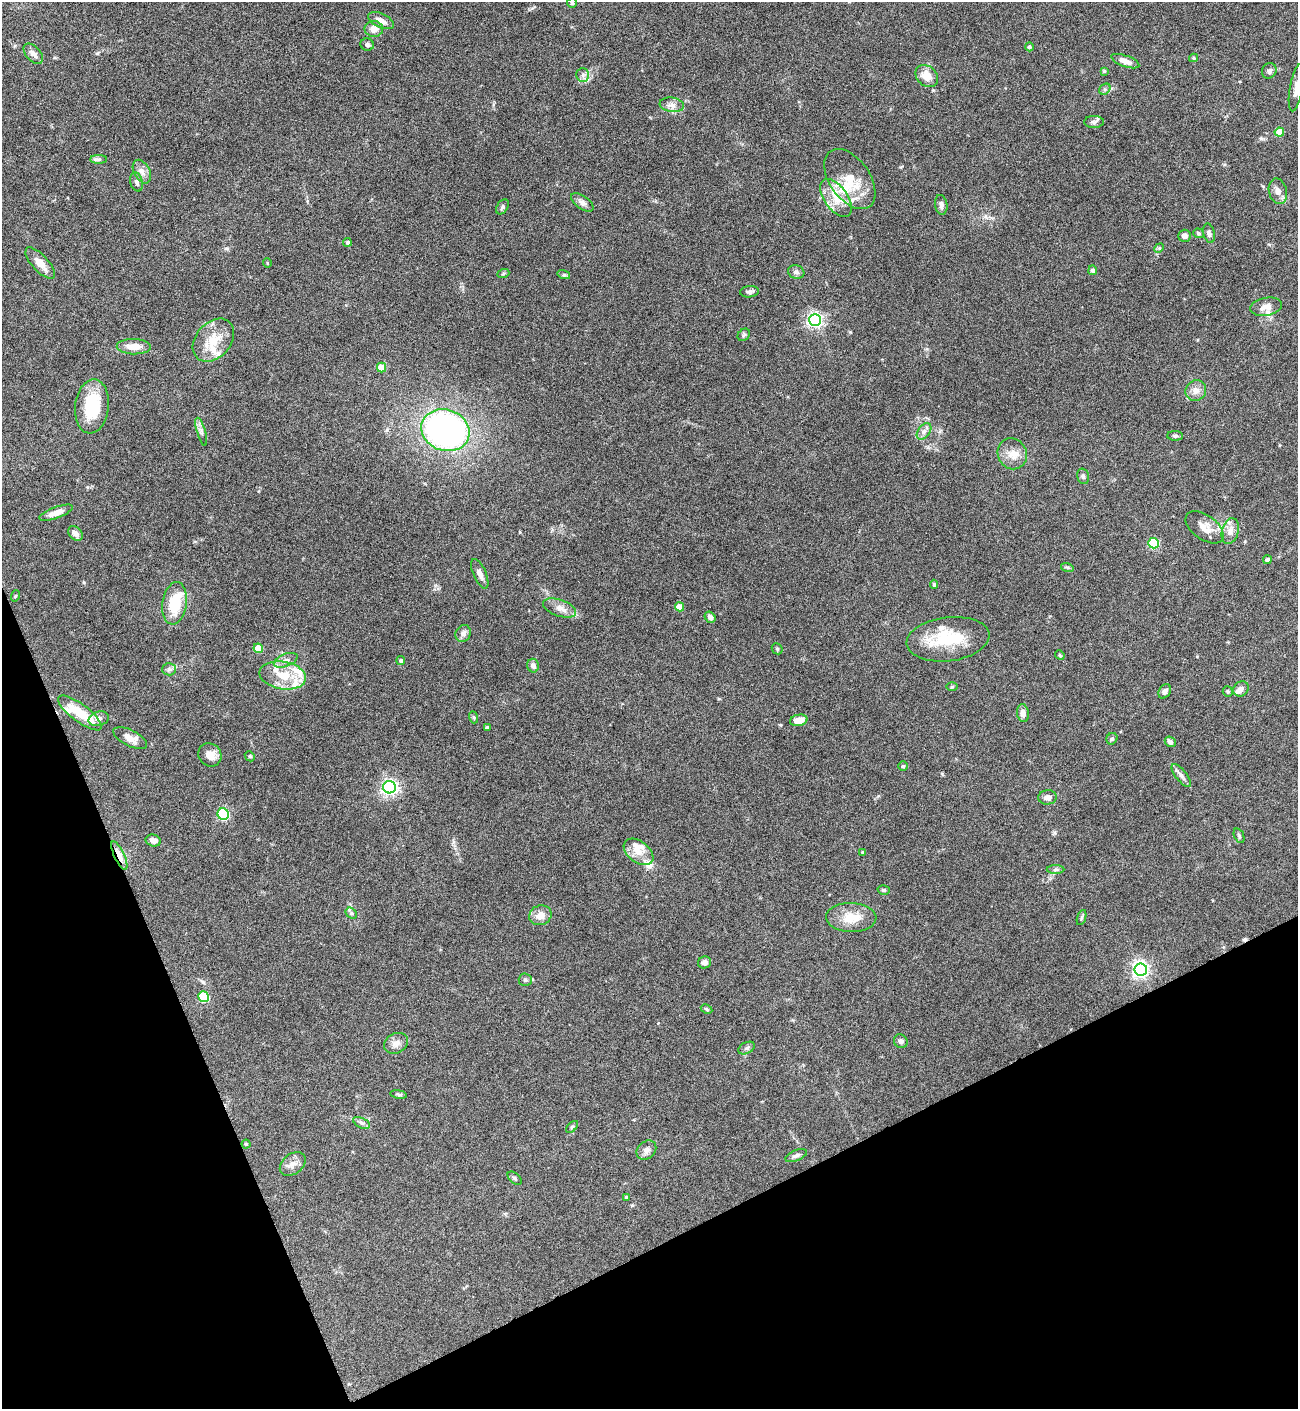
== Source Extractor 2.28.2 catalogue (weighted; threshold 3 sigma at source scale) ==
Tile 14 of 4 x 4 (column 2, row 4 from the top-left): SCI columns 1447-2742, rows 1-1407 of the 5617 x 5627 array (HDU 1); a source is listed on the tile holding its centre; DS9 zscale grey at full resolution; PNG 1300 x 1411 px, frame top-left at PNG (2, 2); each listed source drawn as its Kron ellipse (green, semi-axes under 4 px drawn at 4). Shown black and unused: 21% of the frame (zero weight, under 4 of 8 exposures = <1% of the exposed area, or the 3 px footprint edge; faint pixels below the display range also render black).
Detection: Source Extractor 2.28.2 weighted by HDU 2 'WHT'; one run over the whole footprint, this tile lists its part. Background 0.0778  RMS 0.0045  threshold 0.0184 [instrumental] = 3 sigma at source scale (4.09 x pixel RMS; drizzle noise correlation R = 1.36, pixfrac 0.8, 0.05/0.05 arcsec/px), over >= 5 px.
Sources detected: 146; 1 inside a brighter object's white glare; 1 cosmic-ray / hot-pixel residue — neither listed nor drawn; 20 inside a brighter listed object's ellipse — not listed separately; the other 124 listed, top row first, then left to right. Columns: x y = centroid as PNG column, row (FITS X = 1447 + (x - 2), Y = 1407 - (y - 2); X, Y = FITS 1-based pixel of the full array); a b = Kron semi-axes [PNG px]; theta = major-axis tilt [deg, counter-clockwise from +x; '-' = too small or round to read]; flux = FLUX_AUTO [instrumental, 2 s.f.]
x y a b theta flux
572 3 5 5 - 0.67
381 21 14 7 -25 2.7
374 29 9 8 - 2.7
367 45 7 6 - 1
1029 47 4 4 - 0.96
33 54 12 7 -48 2.1
1193 58 4 4 - 0.49
1125 61 15 5 -20 2.7
1104 71 3 3 - 0.48
1269 71 8 7 - 1.2
583 75 7 6 - 1.3
927 76 12 9 -44 5.1
1296 88 24 6 80 2.9
1105 89 6 5 - 0.87
672 105 12 7 -8 2.2
1094 122 10 6 1 1.2
1279 132 4 4 - 6.8
99 159 8 4 0 0.91
142 172 13 8 -62 2.6
850 179 34 20 -55 12
137 182 9 6 -76 1.2
1278 191 13 9 -75 2.6
836 198 22 11 -54 7.3
582 202 13 6 -35 1.8
941 205 10 6 -81 1.5
502 207 8 5 56 0.87
1198 233 5 4 - 0.68
1209 233 10 5 -76 1.3
1184 236 6 6 - 1.8
347 242 4 4 - 0.95
1159 248 5 4 - 0.47
40 263 20 8 -48 4.8
267 263 5 3 - 0.32
1093 270 5 4 - 1.3
796 272 8 6 -16 1.2
503 274 6 4 20 0.55
564 275 6 4 -17 0.56
749 292 9 5 6 1
1266 307 16 9 10 3.4
815 320 6 6 - 120
744 335 7 5 45 0.74
213 340 24 17 49 10
134 347 17 7 -1 4.7
381 367 5 4 - 7.6
1196 391 11 10 - 2.8
92 406 27 17 84 19
445 430 24 20 -20 140
924 431 9 6 53 1.5
201 432 14 4 -74 1.5
1175 436 8 5 -2 0.79
1012 454 16 14 -63 5
1083 476 8 6 -76 0.93
56 513 17 5 21 3.7
1205 527 22 12 -36 4.8
1230 531 13 8 74 3.2
75 533 8 6 -45 1.9
1154 543 5 5 - 31
1267 560 4 4 - 1.2
1067 567 6 4 -18 0.58
480 574 16 6 -66 2.2
934 584 5 4 - 0.73
15 596 5 3 - 0.42
174 603 21 12 82 15
679 607 4 4 - 4.8
560 608 17 8 -19 3.2
710 617 6 5 - 1.9
463 634 9 7 62 1.9
948 639 42 22 7 19
258 648 5 4 - 8.3
777 649 6 5 - 0.52
1060 655 5 4 - 0.5
286 660 12 6 21 2.1
401 661 4 4 - 0.9
533 666 7 6 - 1.8
169 669 6 6 - 1.1
283 675 23 13 -9 10
952 687 6 4 2 0.48
1241 689 8 7 - 1.8
1165 691 8 5 58 1.4
1228 691 5 5 - 0.54
80 713 26 9 -37 12
1023 713 9 6 -82 2.1
473 717 6 4 -70 0.54
99 719 10 7 15 1.6
799 720 9 5 12 5.1
487 727 4 4 - 0.81
130 738 18 8 -27 3.9
1112 739 6 5 - 0.84
1170 742 6 5 - 1.2
210 755 12 11 - 3.7
250 756 5 4 - 0.57
903 766 5 5 - 0.62
1181 775 14 5 -51 1.7
389 787 6 6 - 140
1048 797 9 7 4 2.2
223 814 6 5 - 48
1239 836 8 5 -66 0.72
153 840 8 6 -13 2.2
638 852 17 10 -37 4.8
863 852 4 3 - 0.53
119 855 15 5 -65 7.4
1055 870 9 4 1 0.89
884 890 6 4 -15 0.66
351 913 6 4 -47 0.81
540 915 11 9 20 3.7
851 917 25 14 -1 8.6
1081 918 8 3 71 0.62
704 962 6 6 - 1.8
1141 969 6 6 - 140
525 980 6 6 - 1
204 997 6 5 - 23
706 1009 6 4 -28 0.56
901 1041 7 6 - 1.1
396 1043 12 10 25 2.5
747 1048 9 5 27 0.98
399 1094 8 4 -9 0.66
362 1123 9 5 -26 1.2
572 1127 7 4 45 0.69
246 1144 4 4 - 0.5
646 1150 11 8 42 2
796 1156 11 5 22 1.4
293 1164 14 10 37 3
515 1178 8 5 -44 0.82
626 1197 3 3 - 0.48
Overlapping masked pixels (flux is a lower limit): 1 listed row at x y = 119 855
Isophote crosses this tile's border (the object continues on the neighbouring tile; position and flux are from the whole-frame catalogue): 2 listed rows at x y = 572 3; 1296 88
Unlisted compact peaks at least as high as the median listed source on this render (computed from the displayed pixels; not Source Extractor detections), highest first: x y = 97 53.